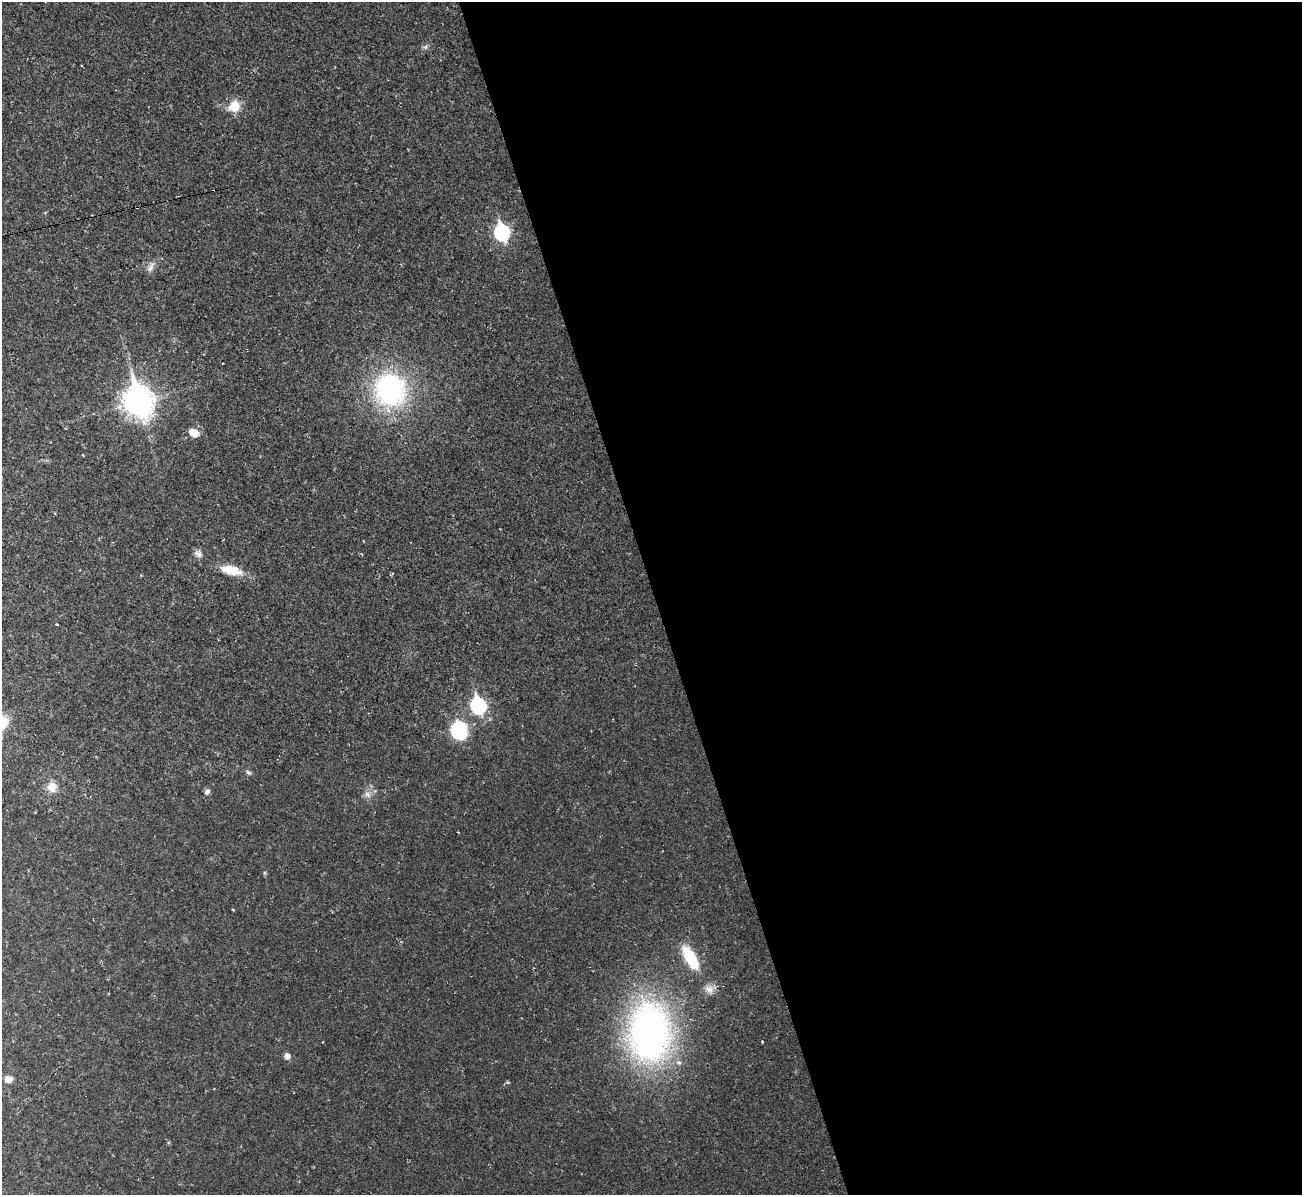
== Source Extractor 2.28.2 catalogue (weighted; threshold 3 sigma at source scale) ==
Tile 8 of 4 x 4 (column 4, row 2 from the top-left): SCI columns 3899-5198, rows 2530-3722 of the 5198 x 5179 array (HDU 1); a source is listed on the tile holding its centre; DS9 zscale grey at full resolution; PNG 1304 x 1197 px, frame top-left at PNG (2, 2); no overlay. Shown black and unused: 50% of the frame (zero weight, under 2 of 3 exposures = <1% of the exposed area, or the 3 px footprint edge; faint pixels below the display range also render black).
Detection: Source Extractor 2.28.2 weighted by HDU 2 'WHT'; one run over the whole footprint, this tile lists its part. Background 0.0232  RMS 0.0062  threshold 0.0278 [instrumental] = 3 sigma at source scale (4.5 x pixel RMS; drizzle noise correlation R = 1.50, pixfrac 1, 0.05/0.05 arcsec/px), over >= 5 px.
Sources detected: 27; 1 cosmic-ray / hot-pixel residue — not listed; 1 inside a brighter listed object's ellipse — not listed separately; the other 25 listed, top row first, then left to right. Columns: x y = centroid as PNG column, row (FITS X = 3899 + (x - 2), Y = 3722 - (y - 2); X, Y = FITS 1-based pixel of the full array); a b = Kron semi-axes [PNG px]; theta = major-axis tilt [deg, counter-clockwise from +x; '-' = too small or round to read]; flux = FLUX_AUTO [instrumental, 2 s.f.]
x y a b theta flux
426 47 8 7 - 1.7
234 106 14 12 51 12
502 232 9 7 -73 110
150 267 15 7 64 3.7
390 390 36 33 -74 110
138 401 13 10 -69 790
194 433 13 10 -27 6.4
198 553 11 8 -31 2.8
231 570 28 10 -12 13
57 624 3 3 - 1.6
478 705 8 7 - 130
459 730 11 9 -83 72
248 772 8 6 -37 1.4
52 787 12 12 - 7.2
207 792 8 6 55 2
367 794 10 7 -40 3
458 832 3 2 - 0.4
690 957 26 11 -60 27
709 989 14 11 -56 5.3
649 1032 62 42 90 270
762 1041 3 3 - 1.2
322 1042 2 2 - 0.45
287 1056 7 6 - 3.3
8 1079 7 7 - 5.4
508 1082 5 3 - 0.79